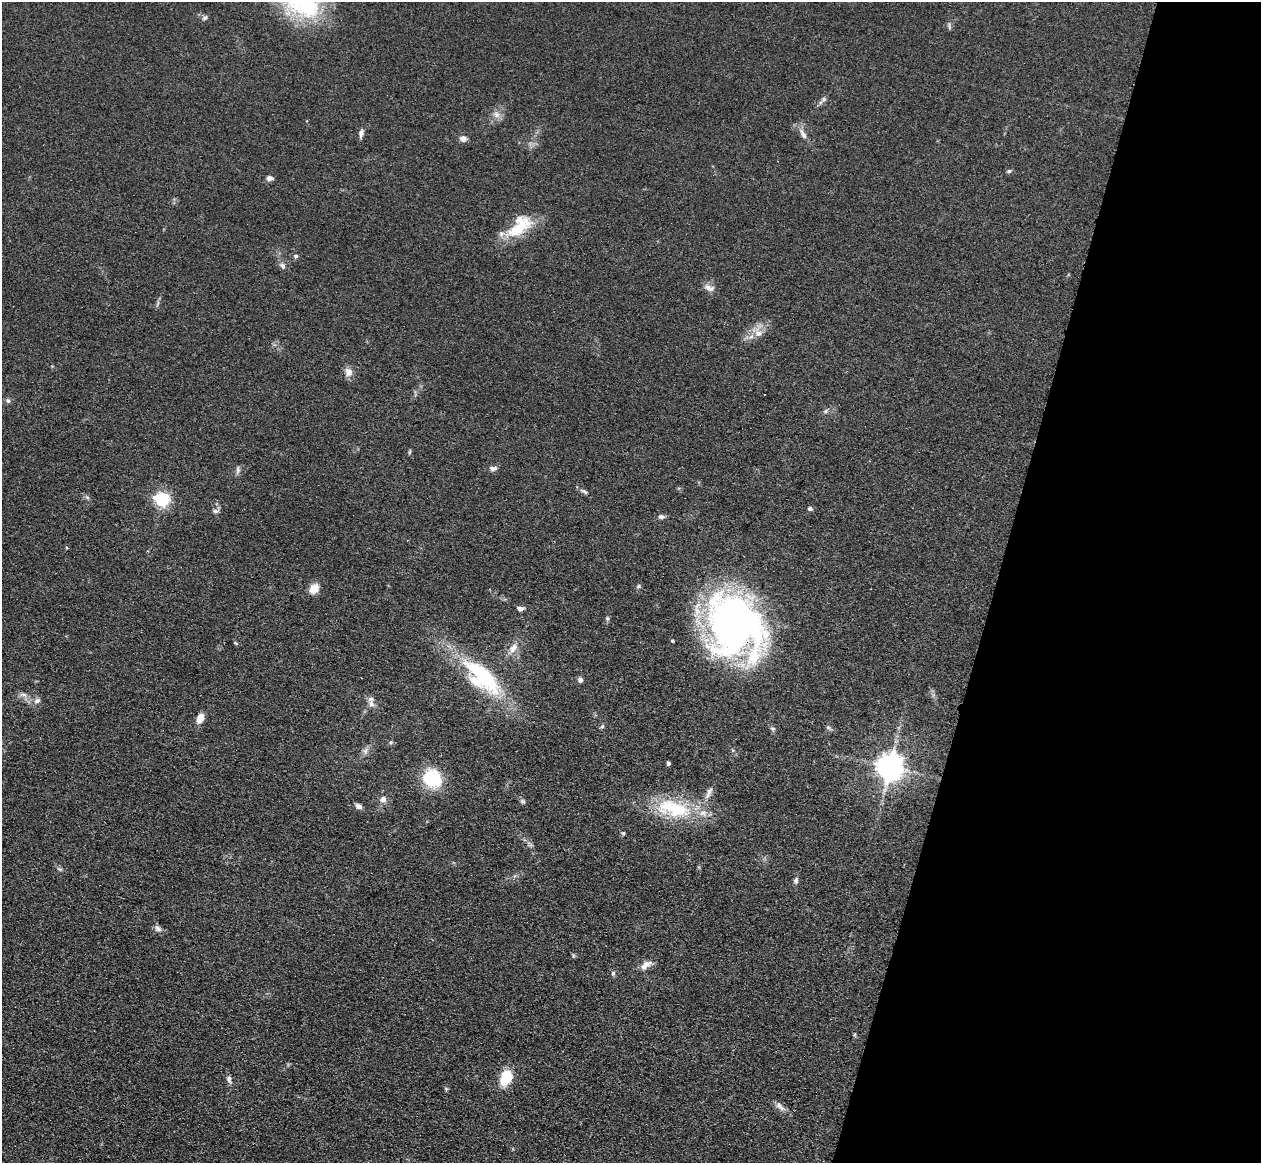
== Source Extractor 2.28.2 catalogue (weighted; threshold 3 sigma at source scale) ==
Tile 8 of 4 x 4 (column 4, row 2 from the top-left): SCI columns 3813-5071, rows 2685-3845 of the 5108 x 5248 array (HDU 1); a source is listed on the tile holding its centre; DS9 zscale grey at full resolution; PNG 1263 x 1165 px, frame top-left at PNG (2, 2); no overlay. Shown black and unused: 21% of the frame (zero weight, under 3 of 4 exposures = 6% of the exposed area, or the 3 px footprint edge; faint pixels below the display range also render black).
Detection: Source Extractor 2.28.2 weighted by HDU 2 'WHT'; one run over the whole footprint, this tile lists its part. Background 0.0613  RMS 0.0074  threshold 0.0333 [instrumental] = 3 sigma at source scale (4.5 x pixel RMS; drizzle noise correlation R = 1.50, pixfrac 1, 0.05/0.05 arcsec/px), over >= 5 px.
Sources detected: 63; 1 cosmic-ray / hot-pixel residue — not listed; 2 inside a brighter listed object's ellipse — not listed separately; the other 60 listed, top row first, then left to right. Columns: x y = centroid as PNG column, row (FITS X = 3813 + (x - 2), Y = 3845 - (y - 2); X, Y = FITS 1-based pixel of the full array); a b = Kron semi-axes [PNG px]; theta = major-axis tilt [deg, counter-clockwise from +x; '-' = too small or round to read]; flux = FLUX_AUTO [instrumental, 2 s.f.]
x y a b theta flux
205 18 8 4 19 1.5
949 27 7 4 -72 1.3
824 99 6 5 - 1.6
496 114 9 8 - 4
361 133 12 5 82 2.6
803 134 14 6 -59 4.4
463 138 8 6 -13 3.8
1009 171 6 5 - 1.2
270 178 8 5 -9 2.8
515 230 30 18 28 23
296 256 6 4 1 1.4
283 266 9 6 -58 2.4
709 288 15 8 -24 4.2
758 333 13 11 -41 6.7
349 372 11 9 -68 5.2
8 401 7 5 -45 1.6
410 452 6 4 88 0.96
493 468 10 6 2 2.9
238 470 9 5 83 2.1
584 491 12 5 -35 2.1
87 497 7 4 -19 1.2
162 499 6 6 - 170
810 508 5 4 - 2
215 511 8 6 -15 1.7
661 517 7 6 - 2
639 586 6 5 - 1.1
314 589 13 10 52 7.3
520 609 7 5 -3 2.7
734 625 65 52 -66 330
236 643 6 4 -43 0.92
513 648 15 9 53 6.3
482 676 46 21 -44 77
580 679 6 5 - 2.5
24 694 7 4 -2 1.9
371 699 11 8 -74 3.6
37 701 9 6 28 2.7
200 718 9 6 66 8.9
602 726 6 5 - 1.1
828 727 5 5 - 1.3
391 742 5 5 - 1
365 751 9 6 73 2.5
668 763 4 3 - 2.1
890 767 8 8 - 970
432 778 24 21 -37 30
709 793 20 6 66 4.6
383 799 8 8 - 3.8
523 801 8 5 -27 1.5
359 806 7 6 - 2.9
673 808 53 22 -13 49
623 833 5 5 - 1
59 869 9 4 -23 1.4
796 881 8 5 75 2.1
158 928 10 7 -37 2.9
646 965 18 8 37 5.6
613 973 6 5 - 1.3
855 1034 5 3 - 0.82
506 1077 15 11 66 22
229 1079 11 6 -74 2.7
446 1089 5 5 - 0.94
780 1106 18 7 -40 4.2
Overlapping masked pixels (flux is a lower limit): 1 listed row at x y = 734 625